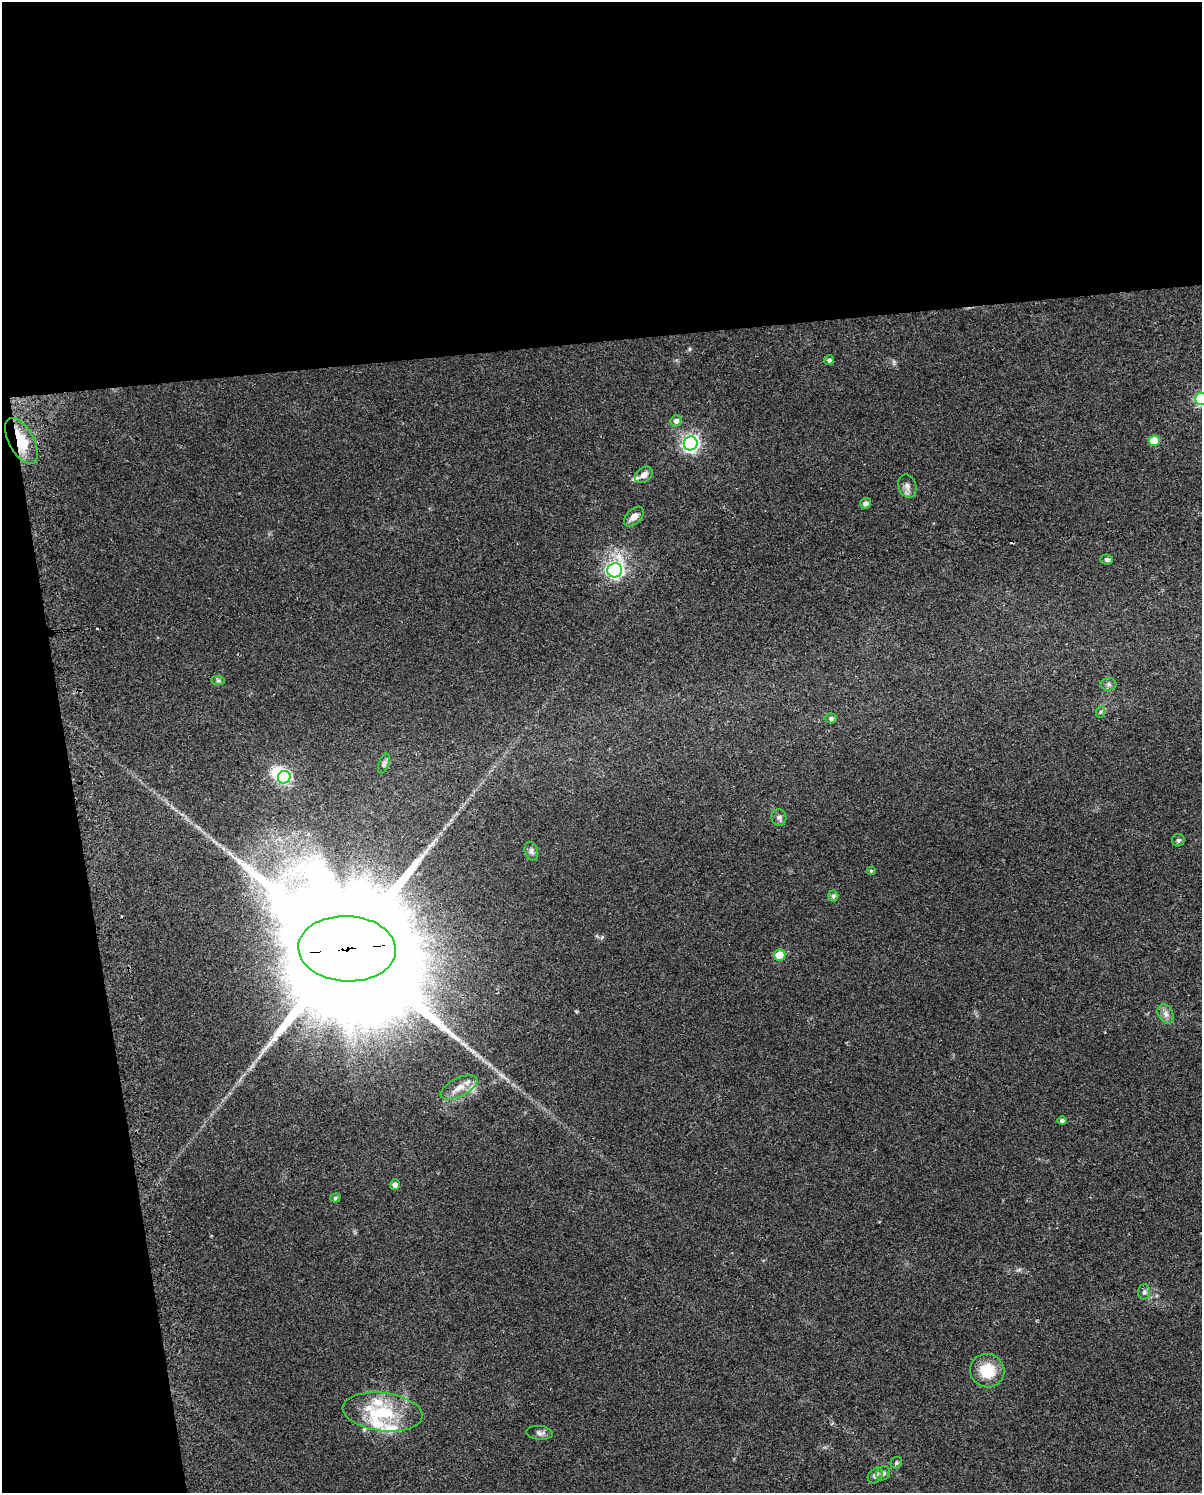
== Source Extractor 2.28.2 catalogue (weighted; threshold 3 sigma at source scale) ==
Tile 1 of 4 x 3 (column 1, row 1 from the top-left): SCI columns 32-1231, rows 3011-4501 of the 4864 x 4573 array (HDU 1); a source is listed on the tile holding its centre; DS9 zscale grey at full resolution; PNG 1204 x 1495 px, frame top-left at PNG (2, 2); each listed source drawn as its Kron ellipse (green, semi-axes under 4 px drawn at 4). Shown black and unused: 29% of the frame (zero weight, under 2 of 3 exposures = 2% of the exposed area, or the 3 px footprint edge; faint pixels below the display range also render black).
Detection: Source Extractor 2.28.2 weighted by HDU 2 'WHT'; one run over the whole footprint, this tile lists its part. Background 0.0646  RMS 0.0088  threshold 0.0397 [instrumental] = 3 sigma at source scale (4.5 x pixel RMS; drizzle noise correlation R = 1.50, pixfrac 1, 0.0396/0.0396 arcsec/px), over >= 5 px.
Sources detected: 45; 1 inside a brighter object's white glare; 2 cosmic-ray / hot-pixel residue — neither listed nor drawn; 5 inside a brighter listed object's ellipse — not listed separately; the other 37 listed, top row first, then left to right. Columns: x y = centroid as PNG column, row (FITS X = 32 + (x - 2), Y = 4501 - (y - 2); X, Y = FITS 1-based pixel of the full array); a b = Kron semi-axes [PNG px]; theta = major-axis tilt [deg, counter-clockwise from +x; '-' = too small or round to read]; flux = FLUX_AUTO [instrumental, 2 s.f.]
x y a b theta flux
829 360 5 4 - 2.2
1201 399 6 6 - 95
676 421 5 5 - 3.9
21 441 25 12 -61 23
1154 441 5 5 - 23
691 443 7 7 - 280
644 475 10 7 35 4.7
907 486 12 9 -71 4.5
865 504 6 5 - 3.5
634 517 12 7 45 6.5
1107 559 6 5 - 2
615 570 7 7 - 190
218 680 7 4 0 1.4
1108 684 8 6 -2 2.4
1100 712 6 4 71 1.2
831 718 5 5 - 1.8
384 764 10 5 69 2.5
284 777 6 6 - 87
779 817 8 7 - 2.7
1178 840 6 6 - 1.7
531 851 9 6 -74 2.7
871 871 5 4 - 1
833 896 5 5 - 2.4
347 949 49 33 -3 59000
780 955 6 5 - 17
1166 1014 10 7 -64 4.1
459 1087 20 9 26 10
1062 1121 4 4 - 1.6
395 1185 5 5 - 4.1
335 1198 5 4 - 1.3
1144 1292 7 6 - 2.2
987 1371 17 16 - 25
383 1412 40 19 -7 47
540 1433 13 7 -7 3.2
896 1463 6 5 - 1.5
883 1473 7 6 - 2.9
875 1476 9 6 46 2.6
Overlapping masked pixels (flux is a lower limit): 2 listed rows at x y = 21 441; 347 949
Isophote crosses this tile's border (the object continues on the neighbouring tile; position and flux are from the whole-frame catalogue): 1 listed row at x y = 1201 399